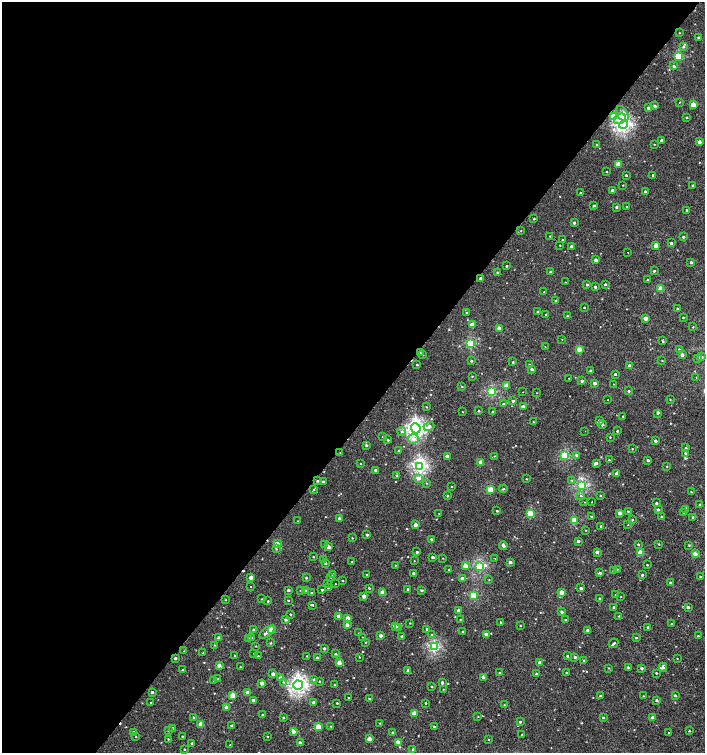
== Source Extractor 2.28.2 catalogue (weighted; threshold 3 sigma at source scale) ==
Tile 5 of 4 x 4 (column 1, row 2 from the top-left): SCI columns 206-1611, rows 3008-4508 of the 6059 x 6037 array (HDU 1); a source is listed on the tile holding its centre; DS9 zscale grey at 2 x 2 block average (1 PNG px = mean of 2 x 2 image px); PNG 707 x 755 px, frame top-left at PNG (2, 2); each listed source drawn as its Kron ellipse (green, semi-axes under 4 px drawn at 4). Shown black and unused: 56% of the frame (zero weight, under 2 of 3 exposures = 2% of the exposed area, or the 3 px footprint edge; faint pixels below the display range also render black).
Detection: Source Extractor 2.28.2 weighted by HDU 2 'WHT'; one run over the whole footprint, this tile lists its part. Background 0.00125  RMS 0.0038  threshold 0.0169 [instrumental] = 3 sigma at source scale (4.5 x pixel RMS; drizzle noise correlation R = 1.50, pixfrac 1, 0.0396/0.0396 arcsec/px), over >= 5 px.
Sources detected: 397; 4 cosmic-ray / hot-pixel residue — neither listed nor drawn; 1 coinciding with a brighter row at this scale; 5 inside a brighter listed object's ellipse — not listed separately; the other 387 listed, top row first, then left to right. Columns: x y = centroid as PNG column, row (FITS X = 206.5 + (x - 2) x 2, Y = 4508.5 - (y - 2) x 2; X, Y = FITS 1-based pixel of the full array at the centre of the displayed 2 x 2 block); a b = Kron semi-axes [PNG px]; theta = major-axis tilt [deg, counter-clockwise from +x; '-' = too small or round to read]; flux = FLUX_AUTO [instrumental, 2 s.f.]
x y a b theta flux
679 33 2 2 - 0.33
699 37 2 2 - 1.5
683 47 3 3 - 1.2
679 56 3 3 - 38
674 66 3 3 - 1.6
679 102 2 2 - 0.91
693 105 3 3 - 13
655 106 2 2 - 1.7
648 108 2 2 - 2.3
622 114 8 5 -62 7.8
613 117 3 3 - 23
687 117 2 2 - 0.73
620 119 6 5 - 6.6
623 124 5 4 - 180
661 140 2 2 - 1.9
699 142 2 2 - 4.2
654 144 2 2 - 0.38
597 145 2 2 - 0.67
618 164 3 2 - 10
607 172 3 2 - 0.43
626 175 2 2 - 0.88
653 175 3 2 - 0.75
623 185 2 2 - 0.41
693 185 3 2 - 0.74
612 190 2 2 - 3.2
645 192 2 2 - 1.6
580 193 2 2 - 0.72
594 206 4 2 - 0.76
616 207 2 2 - 1.3
627 207 2 2 - 0.89
687 210 2 2 - 0.65
534 219 2 2 - 0.64
574 223 2 2 - 1.6
521 231 2 2 - 0.34
550 236 2 2 - 0.49
683 237 2 2 - 1.1
562 240 3 2 - 0.48
671 243 2 2 - 1.5
560 245 2 2 - 0.45
656 246 3 2 - 9.6
572 247 2 2 - 4.3
628 252 2 2 - 1.7
596 260 2 2 - 3.1
691 262 3 2 - 1.4
506 266 2 2 - 0.82
654 271 2 2 - 0.85
497 272 2 2 - 0.87
551 272 3 2 - 0.96
480 278 2 2 - 1.8
647 280 2 2 - 0.53
565 282 2 2 - 0.3
605 284 3 3 - 1.1
587 285 3 2 - 1.1
595 287 2 2 - 1.5
661 289 3 2 - 14
544 292 2 2 - 0.46
556 301 2 2 - 0.79
584 307 2 2 - 0.5
677 309 2 2 - 0.49
537 311 2 2 - 0.53
467 313 2 2 - 1.4
546 315 2 2 - 0.49
567 316 3 2 - 0.56
683 317 2 2 - 0.5
646 318 3 2 - 6.7
472 325 3 2 - 9
693 327 2 2 - 0.43
499 328 3 2 - 7.5
562 339 2 2 - 0.57
662 340 3 2 - 1.8
471 344 3 3 - 41
545 347 2 2 - 0.29
579 349 3 2 - 9.6
679 349 2 2 - 0.57
420 353 2 2 - 0.61
423 355 2 2 - 0.47
682 355 2 2 - 3.4
701 357 3 2 - 1.2
698 358 3 2 - 1.9
662 360 3 2 - 0.4
471 361 2 2 - 1
513 362 2 2 - 0.69
529 364 3 2 - 0.73
417 365 2 2 - 0.77
629 366 3 3 - 2
532 369 2 2 - 1.9
590 371 3 3 - 1
615 374 3 2 - 1.1
472 376 3 2 - 0.5
696 377 2 2 - 0.56
569 378 2 2 - 0.35
582 381 3 3 - 2.2
595 383 3 2 - 3.7
613 384 2 2 - 0.26
507 386 3 3 - 11
462 387 3 2 - 0.51
629 391 3 2 - 1
492 392 3 3 - 57
523 392 2 2 - 0.28
537 393 2 2 - 0.3
670 399 2 2 - 0.44
607 400 2 2 - 0.35
513 401 2 2 - 1.7
503 404 2 2 - 1.2
426 407 3 2 - 0.53
523 407 3 2 - 6
479 411 2 2 - 0.76
493 411 2 2 - 0.91
462 412 2 2 - 0.7
657 413 3 2 - 4.5
623 416 2 2 - 0.48
599 421 3 3 - 2.8
533 422 2 2 - 0.37
602 425 4 2 - 0.76
429 426 5 4 - 3.8
416 428 5 4 - 230
585 431 2 2 - 0.28
617 431 2 2 - 0.77
402 432 4 3 - 1.9
383 437 3 2 - 0.83
610 437 2 2 - 0.48
413 439 5 5 - 4.4
388 440 2 2 - 0.89
656 441 2 2 - 2
366 445 3 3 - 1.3
686 448 2 2 - 1.1
632 449 2 2 - 0.45
399 450 2 2 - 0.74
340 453 3 2 - 0.34
685 453 2 2 - 0.72
565 455 3 3 - 49
577 455 3 3 - 1.5
447 456 3 2 - 6.6
495 456 3 2 - 0.4
609 460 2 2 - 0.69
648 460 2 2 - 1.3
481 462 3 2 - 8.8
360 463 2 2 - 0.41
596 463 3 3 - 2.3
420 466 4 4 - 150
667 466 2 2 - 0.39
376 470 3 2 - 3.1
617 473 2 2 - 3.8
396 475 3 3 - 0.62
419 478 4 3 - 5.3
526 479 2 2 - 0.4
572 480 3 3 - 0.68
317 481 2 2 - 1.1
323 481 3 2 - 0.73
426 483 3 2 - 0.45
581 485 3 3 - 100
451 486 2 2 - 0.39
314 489 3 3 - 0.7
503 489 4 2 - 0.64
490 490 3 3 - 27
691 492 2 2 - 0.57
600 495 2 2 - 0.5
447 496 2 2 - 0.8
581 496 4 3 - 0.88
584 502 2 2 - 0.44
592 502 2 2 - 2
656 503 2 2 - 1.2
700 505 2 2 - 0.59
658 509 3 3 - 1.8
686 509 2 2 - 2
497 511 2 2 - 0.77
628 511 2 2 - 0.51
439 513 2 2 - 0.41
620 513 3 2 - 4.8
683 513 2 2 - 0.39
530 514 3 3 - 31
661 516 2 2 - 0.66
591 517 2 2 - 0.77
693 517 2 2 - 1.2
339 518 2 2 - 2.7
632 520 2 2 - 0.68
298 521 2 2 - 0.41
574 521 3 3 - 27
415 525 3 2 - 4.9
628 525 2 2 - 0.37
601 526 2 2 - 0.61
586 530 2 2 - 0.33
367 535 3 2 - 1.4
352 538 2 2 - 0.41
431 539 2 2 - 0.83
578 541 2 2 - 2.2
277 544 3 3 - 6.3
325 544 3 2 - 0.54
638 544 3 2 - 0.65
659 544 2 2 - 0.53
503 545 4 3 - 2.2
689 545 3 2 - 0.56
328 547 3 2 - 6.3
276 549 3 2 - 0.58
417 552 2 2 - 1.1
597 552 2 2 - 3.7
640 553 3 3 - 18
695 554 3 2 - 8.3
313 557 2 2 - 0.47
433 557 2 2 - 2.3
443 558 2 2 - 0.32
495 558 2 2 - 2.5
324 559 3 2 - 0.87
414 561 2 2 - 0.31
352 562 2 2 - 0.63
510 562 3 2 - 2.8
325 563 2 2 - 1.2
395 565 2 2 - 0.43
647 565 3 2 - 0.6
465 566 3 3 - 9
479 566 4 3 - 78
617 569 2 2 - 0.52
449 570 2 2 - 0.72
613 571 2 2 - 0.67
414 573 3 2 - 1.8
600 573 3 3 - 1.3
333 574 2 2 - 0.83
366 575 2 2 - 0.42
642 575 2 2 - 1.1
251 577 3 2 - 5.4
331 577 3 2 - 0.51
700 577 2 2 - 0.77
306 578 2 2 - 0.82
462 578 3 2 - 4.8
342 580 2 2 - 0.5
489 580 2 2 - 0.33
327 583 2 2 - 0.35
671 583 2 2 - 2.8
335 584 2 2 - 0.35
251 586 2 2 - 0.85
328 588 2 2 - 0.45
369 588 2 2 - 0.81
581 588 3 2 - 1.6
408 589 3 2 - 1
288 590 3 2 - 1.4
300 590 2 2 - 0.39
305 590 2 2 - 1.7
322 590 2 2 - 1.1
422 590 4 2 - 0.98
562 592 3 2 - 11
311 593 2 2 - 0.63
383 593 3 3 - 13
615 595 2 2 - 0.43
364 596 2 2 - 4.9
474 596 3 3 - 40
621 597 2 2 - 0.34
262 599 2 2 - 0.4
600 599 2 2 - 1.9
225 600 2 2 - 0.43
288 600 2 2 - 0.54
268 601 2 2 - 0.55
312 605 3 2 - 1.5
614 607 3 2 - 0.95
688 607 3 2 - 1.7
459 611 2 2 - 3.1
562 612 3 2 - 1.7
290 614 2 2 - 0.6
339 616 3 2 - 4.9
619 616 3 2 - 0.54
348 618 3 2 - 6.1
460 619 2 2 - 0.39
286 620 3 2 - 1.7
566 620 2 2 - 0.57
501 622 2 2 - 0.7
410 623 3 2 - 0.41
671 624 2 2 - 0.45
347 625 3 2 - 3.9
520 625 2 2 - 0.43
395 626 3 2 - 5.1
398 627 3 3 - 0.69
648 627 2 2 - 1.5
271 629 3 3 - 12
427 629 2 2 - 1.1
254 630 3 3 - 1.2
587 630 2 2 - 1.9
462 631 2 2 - 0.51
267 632 9 3 39 4.1
359 633 3 2 - 0.39
486 634 3 2 - 5.2
431 635 3 3 - 0.84
381 636 3 2 - 3.1
402 636 3 2 - 1.1
698 636 2 2 - 0.6
252 637 3 2 - 0.47
363 637 2 2 - 0.35
218 638 3 3 - 1.4
248 638 3 2 - 0.63
636 638 3 2 - 0.9
365 642 2 2 - 0.47
271 643 3 2 - 0.7
613 643 5 3 - 1.2
214 645 2 2 - 0.46
256 646 3 2 - 0.4
434 647 3 3 - 88
324 648 2 2 - 1.7
184 651 2 2 - 0.33
203 653 2 2 - 0.65
254 653 2 2 - 0.41
335 654 3 2 - 1.2
235 656 2 2 - 0.82
258 656 2 2 - 0.59
307 656 2 2 - 0.42
567 656 3 3 - 0.85
317 657 2 2 - 0.94
359 657 3 2 - 0.36
575 657 3 3 - 0.96
175 658 2 2 - 1.9
677 658 2 2 - 0.32
584 661 4 2 - 1.4
339 663 3 3 - 6.1
540 663 3 2 - 3.2
219 665 3 3 - 4.9
240 667 2 2 - 0.43
628 667 2 2 - 0.86
663 667 4 3 - 2.4
608 668 3 2 - 0.43
642 668 2 2 - 1.5
183 670 2 2 - 0.85
408 670 2 2 - 3.3
500 673 3 2 - 1.1
567 673 2 2 - 1
656 673 2 2 - 0.63
273 674 2 2 - 3.2
536 674 3 3 - 1.5
483 677 3 2 - 1.6
281 678 3 2 - 4.4
218 679 2 2 - 0.69
314 680 3 3 - 1.1
214 681 3 2 - 0.58
319 681 2 2 - 0.46
283 682 3 2 - 0.79
262 683 3 2 - 5.9
442 683 2 2 - 2.9
298 685 5 4 - 220
335 685 2 2 - 0.54
432 686 2 2 - 0.64
443 689 2 2 - 0.32
152 692 2 2 - 2
248 692 3 2 - 3.1
233 695 3 3 - 14
675 695 3 2 - 1.2
600 696 3 2 - 0.93
643 696 2 2 - 0.33
348 697 2 2 - 0.41
370 699 3 2 - 1.5
253 700 3 2 - 3.1
656 700 3 2 - 1.2
151 702 2 2 - 0.4
313 702 3 3 - 1.5
337 703 2 2 - 0.75
426 703 2 2 - 0.83
504 705 3 2 - 0.33
227 708 3 3 - 5.2
414 713 3 3 - 12
263 715 2 2 - 0.93
478 717 3 2 - 0.4
194 718 3 3 - 1.1
283 718 3 2 - 1
603 718 3 2 - 1
653 718 3 2 - 3.7
520 722 2 2 - 1.6
380 723 3 2 - 0.41
201 724 3 2 - 12
232 726 3 2 - 1.8
331 726 2 2 - 0.49
318 727 3 3 - 17
434 727 3 3 - 1.1
173 728 2 2 - 1.4
168 731 2 2 - 0.52
293 731 3 3 - 4.7
689 731 2 2 - 0.54
133 732 3 2 - 0.99
393 733 3 2 - 0.7
669 733 2 2 - 0.58
522 735 2 2 - 0.67
182 736 2 2 - 0.44
268 736 3 2 - 0.45
136 737 2 2 - 0.35
168 739 2 2 - 0.47
369 739 3 2 - 7.1
489 740 2 2 - 0.56
398 742 3 2 - 7.9
192 743 3 2 - 0.92
300 743 2 2 - 3.6
230 745 2 2 - 0.39
184 749 2 2 - 0.53
413 749 3 3 - 1.4
Overlapping masked pixels (flux is a lower limit): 1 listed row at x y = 175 658
Diffuse or blended objects may show on this block-average render without a row.